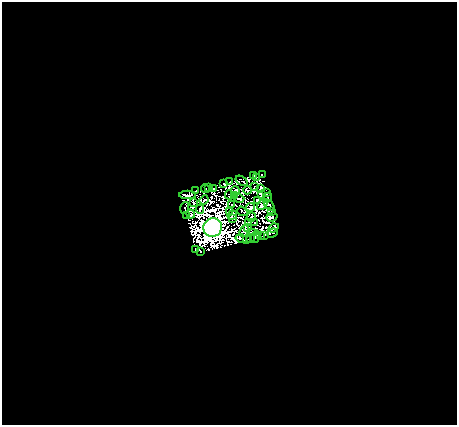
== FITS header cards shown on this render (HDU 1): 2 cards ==
NAXIS1  =                  455
NAXIS2  =                  423

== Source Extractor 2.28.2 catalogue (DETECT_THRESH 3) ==
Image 455 x 423 px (HDU 1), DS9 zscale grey, 1 PNG px = 1 image px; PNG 459 x 427 px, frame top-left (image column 1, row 423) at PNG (2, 2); each listed source drawn as its Kron ellipse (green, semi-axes under 4 px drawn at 4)
Background 5.46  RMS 1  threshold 3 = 3 sigma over >= 5 px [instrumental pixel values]
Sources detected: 74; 19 with non-positive FLUX_AUTO (blend fragments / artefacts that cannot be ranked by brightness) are neither listed nor drawn; the other 55 listed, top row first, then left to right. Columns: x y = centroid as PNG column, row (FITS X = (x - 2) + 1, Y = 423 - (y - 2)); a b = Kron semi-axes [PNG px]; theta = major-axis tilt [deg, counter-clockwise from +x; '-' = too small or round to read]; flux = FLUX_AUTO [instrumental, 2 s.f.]
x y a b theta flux
262 174 2 2 - 52
253 175 3 2 - 170
256 177 3 2 - 16
230 181 2 2 - 51
242 181 6 2 -36 130
224 183 4 2 - 150
209 187 3 2 - 82
255 187 3 2 - 96
213 188 3 2 - 59
205 189 4 3 - 99
260 189 3 2 - 66
195 190 3 2 - 3.3
235 190 4 3 - 86
247 190 4 2 - 51
267 193 3 2 - 64
261 194 3 2 - 83
188 195 8 3 1 290
229 195 5 2 - 40
234 195 4 3 - 59
267 198 5 3 - 98
239 199 5 2 - 140
204 200 5 2 - 21
257 200 3 2 - 31
193 202 3 3 - 47
262 204 6 4 41 260
232 205 2 2 - 44
269 205 6 3 -50 240
251 207 4 4 - 130
185 208 6 3 73 37
200 209 4 2 - 160
229 211 4 2 - 94
242 211 5 2 - 99
271 212 3 2 - 22
191 214 5 3 - 360
187 215 4 4 - 65
232 215 5 3 - 46
251 217 5 2 - 130
272 217 6 4 18 150
232 219 3 2 - 95
249 222 4 2 - 3.9
255 222 3 2 - 69
213 227 9 9 - 420000
248 227 4 3 - 86
274 228 5 4 - 200
244 231 6 3 65 160
252 232 3 2 - 55
272 233 6 3 20 120
264 235 2 2 - 44
260 236 2 2 - 47
255 237 6 2 71 160
241 238 6 2 -14 19
251 239 3 2 - 22
247 240 3 3 - 57
195 249 3 2 - 72
201 251 4 2 - 16
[19 non-positive-flux detections neither listed nor drawn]